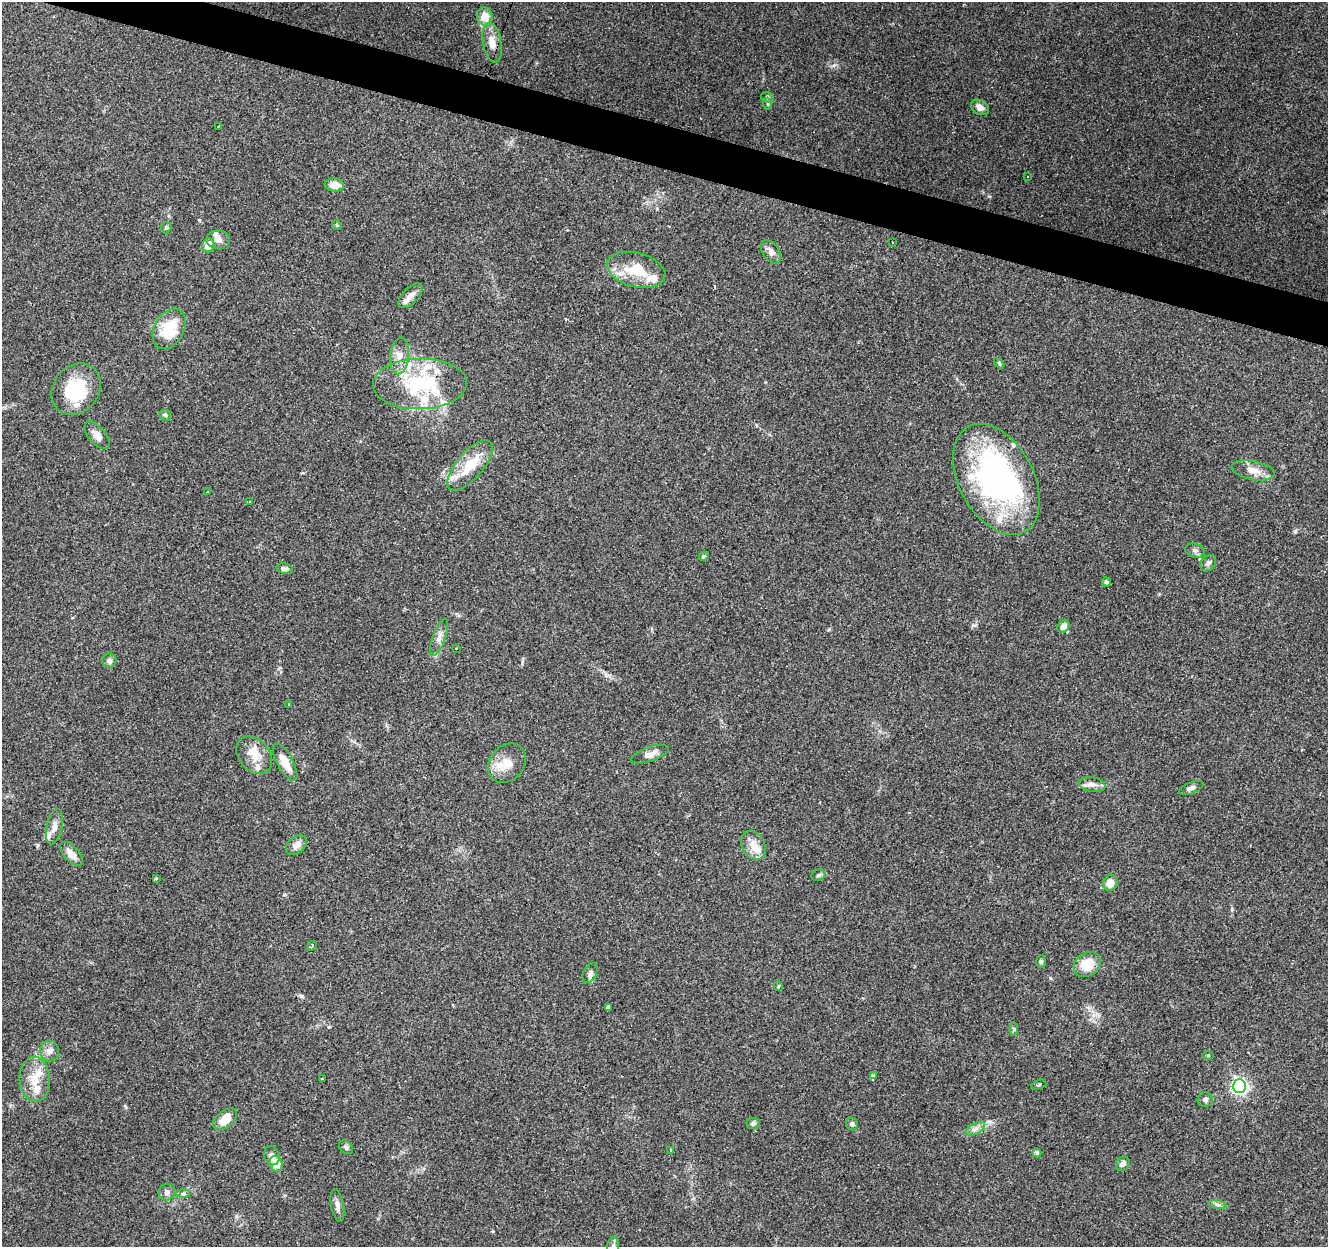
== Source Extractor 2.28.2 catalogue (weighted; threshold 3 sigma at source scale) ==
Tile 11 of 4 x 4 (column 3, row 3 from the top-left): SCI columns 2651-3976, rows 1459-2703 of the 5306 x 5470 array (HDU 1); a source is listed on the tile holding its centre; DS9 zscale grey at full resolution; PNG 1330 x 1249 px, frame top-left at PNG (2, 2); each listed source drawn as its Kron ellipse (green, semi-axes under 4 px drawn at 4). Shown black and unused: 3% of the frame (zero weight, under 3 of 4 exposures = <1% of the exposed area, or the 3 px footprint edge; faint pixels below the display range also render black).
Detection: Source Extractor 2.28.2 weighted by HDU 2 'WHT'; one run over the whole footprint, this tile lists its part. Background 0.085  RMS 0.0048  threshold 0.0215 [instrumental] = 3 sigma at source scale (4.5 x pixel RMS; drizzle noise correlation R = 1.50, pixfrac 1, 0.0396/0.0396 arcsec/px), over >= 5 px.
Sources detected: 106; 2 inside a brighter object's white glare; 4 cosmic-ray / hot-pixel residue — neither listed nor drawn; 19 inside a brighter listed object's ellipse — not listed separately; the other 81 listed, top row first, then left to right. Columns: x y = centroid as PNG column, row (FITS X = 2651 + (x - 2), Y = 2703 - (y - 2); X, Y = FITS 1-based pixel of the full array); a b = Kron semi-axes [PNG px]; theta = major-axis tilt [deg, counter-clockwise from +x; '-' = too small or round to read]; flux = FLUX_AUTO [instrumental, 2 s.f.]
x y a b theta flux
485 16 9 8 - 6
492 43 20 9 -80 6
767 97 6 5 - 0.86
768 104 6 4 -72 0.6
980 107 10 7 -31 2.9
218 126 4 2 - 0.41
1028 176 3 2 - 0.28
334 185 9 6 -6 4.8
337 225 5 4 - 0.54
166 228 5 5 - 0.84
218 240 12 9 -1 3.1
893 242 2 2 - 0.47
208 245 7 6 - 5
771 252 13 8 -56 3.3
636 270 30 17 -15 17
411 296 15 8 46 3
169 329 21 15 61 18
400 356 18 9 83 5.1
999 363 6 4 -46 0.59
420 384 47 25 2 41
76 389 28 22 51 27
165 415 6 5 - 0.92
97 435 16 8 -50 4.1
470 465 31 13 49 14
1253 470 22 9 -10 5.4
996 479 60 37 -62 130
208 492 3 3 - 1.4
249 502 3 3 - 1.2
1195 551 10 7 -14 1.5
704 556 5 4 - 0.71
1208 563 9 7 46 1.5
285 569 8 5 -10 1.5
1106 582 4 4 - 1.1
1063 626 7 5 54 2.7
439 637 20 6 70 3.1
457 649 3 3 - 1.1
109 661 7 7 - 1.9
289 704 3 2 - 0.63
650 754 20 7 19 3.4
254 755 21 15 -49 7.6
285 762 21 8 -61 6.9
507 763 21 17 51 8.2
1092 785 13 7 -9 2.7
1191 788 13 5 22 1.7
54 827 18 7 78 3.5
296 845 12 8 41 3.1
753 845 15 11 -62 5.7
71 854 15 7 -46 4.1
818 875 7 5 22 0.97
156 878 4 3 - 0.78
1111 883 8 7 - 4.6
312 946 5 3 - 1.4
1041 962 6 5 - 0.93
1087 965 14 11 36 11
590 973 10 6 61 1.8
778 986 5 4 - 0.64
608 1007 4 3 - 1.1
1014 1029 6 4 -89 0.75
50 1051 10 9 - 2.7
1208 1055 5 3 - 0.48
874 1076 3 3 - 69
35 1079 22 15 -87 9.4
322 1079 3 2 - 0.51
1039 1085 8 2 21 0.52
1239 1086 7 6 - 130
1205 1100 7 7 - 1.5
225 1119 14 8 38 7.4
753 1123 6 5 - 1.2
852 1124 6 6 - 1.3
975 1129 10 5 27 2
346 1147 8 5 -46 1.1
671 1151 3 3 - 1.1
1037 1153 4 4 - 1.1
272 1156 10 7 -70 2.4
276 1164 8 6 -65 6.7
1123 1164 7 6 - 2
167 1192 8 8 - 2.1
183 1194 7 4 1 0.94
1217 1205 9 4 -9 1.2
337 1206 16 6 -80 2.5
613 1246 9 6 80 1.3
Isophote crosses this tile's border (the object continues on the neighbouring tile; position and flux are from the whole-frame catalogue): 1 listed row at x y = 613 1246
Unlisted compact peaks at least as high as the median listed source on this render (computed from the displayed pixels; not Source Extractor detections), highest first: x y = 834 65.